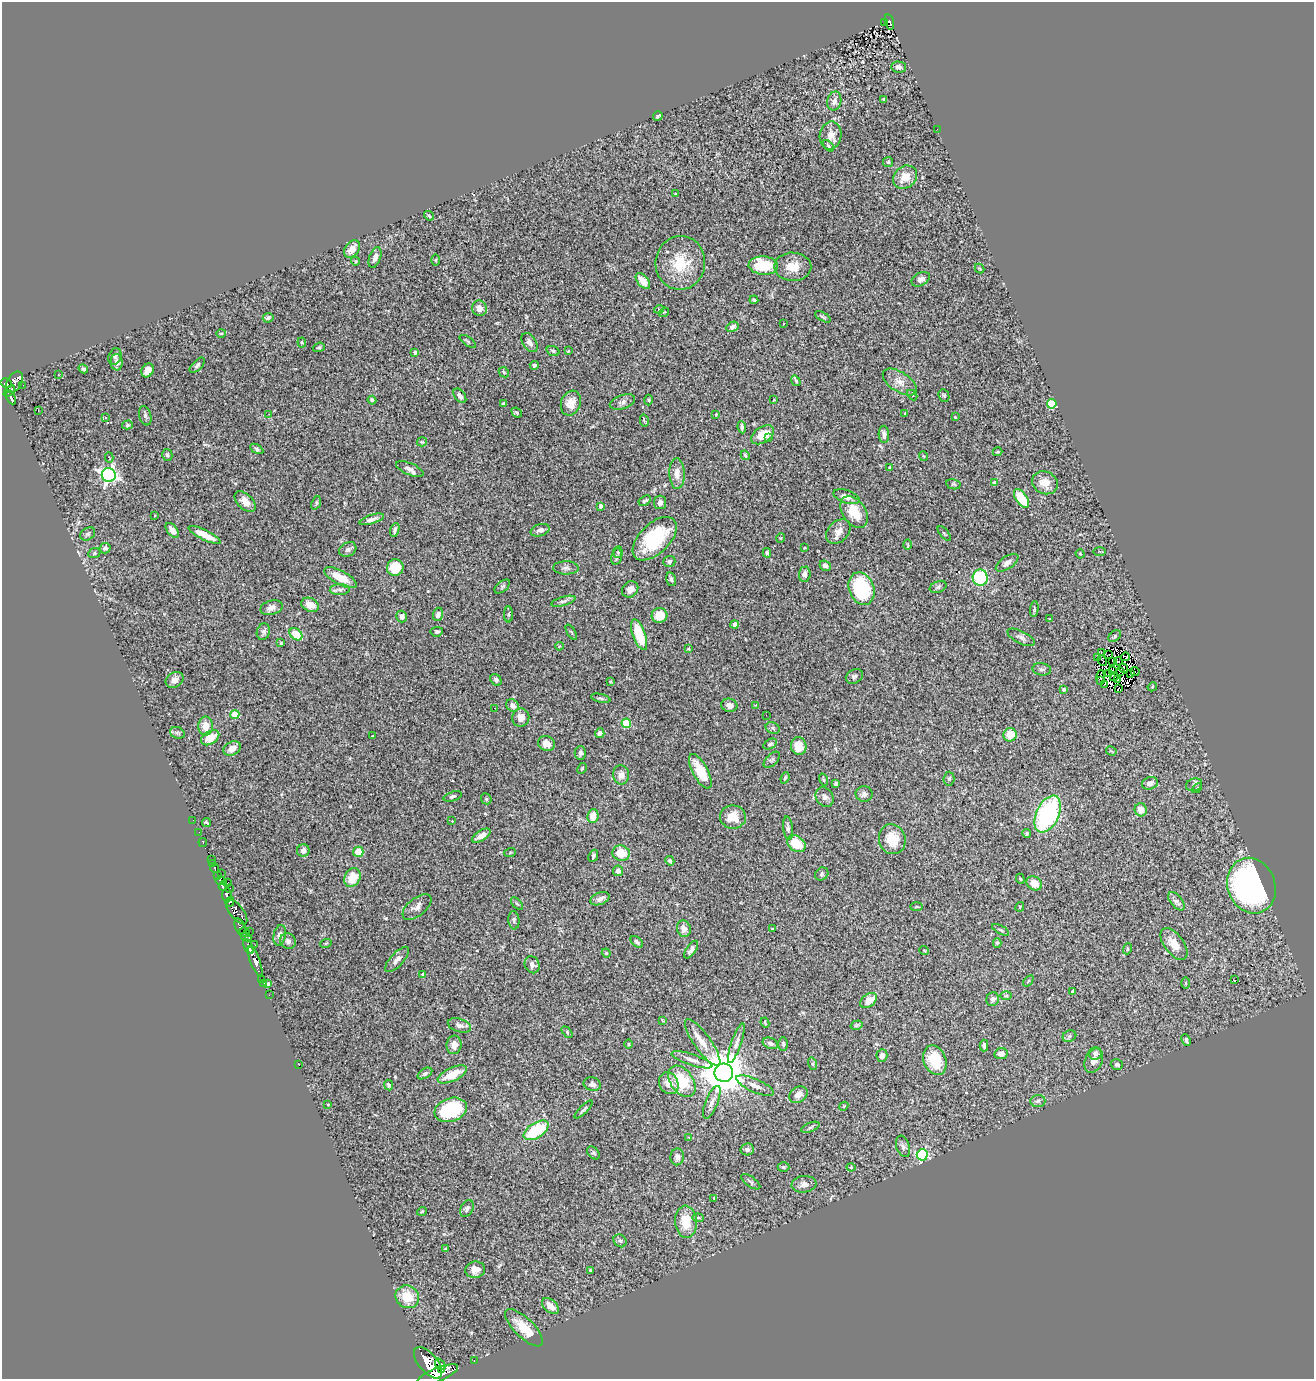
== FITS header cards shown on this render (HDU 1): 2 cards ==
NAXIS1  =                 1312
NAXIS2  =                 1377

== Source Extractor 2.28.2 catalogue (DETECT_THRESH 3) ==
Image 1312 x 1377 px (HDU 1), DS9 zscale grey, 1 PNG px = 1 image px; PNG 1316 x 1381 px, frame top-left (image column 1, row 1377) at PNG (2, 2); each listed source drawn as its Kron ellipse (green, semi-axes under 4 px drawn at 4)
Background 0.995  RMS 0.074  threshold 0.222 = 3 sigma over >= 5 px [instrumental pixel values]
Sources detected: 373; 8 with non-positive FLUX_AUTO (blend fragments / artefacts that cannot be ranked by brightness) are neither listed nor drawn; the other 365 listed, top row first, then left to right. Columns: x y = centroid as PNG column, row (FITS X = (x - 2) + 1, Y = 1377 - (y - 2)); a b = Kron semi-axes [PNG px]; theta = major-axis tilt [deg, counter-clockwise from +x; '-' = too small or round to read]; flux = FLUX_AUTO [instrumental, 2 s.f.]
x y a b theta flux
889 22 8 4 -74 120
884 23 3 2 - 9
898 67 7 5 -1 18
884 99 3 3 - 4.9
834 101 9 7 78 29
658 116 5 3 - 7
937 129 2 2 - 3.5
830 135 14 11 79 44
828 146 7 4 -47 7.9
888 162 5 5 - 7.2
905 177 13 10 42 66
676 193 4 2 - 4
429 216 5 3 - 6.7
352 249 9 7 49 46
375 257 11 5 70 24
435 260 5 3 - 5.1
355 261 4 4 - 6.9
680 263 27 25 84 180
763 265 15 9 -4 210
793 267 18 14 -1 86
979 268 5 3 - 5.2
921 279 10 6 29 22
643 281 9 5 -51 48
754 300 4 3 - 8
479 308 8 7 - 30
659 309 5 3 - 4.1
664 312 5 4 - 5.1
823 317 8 3 -29 8
268 318 5 4 - 11
784 324 3 2 - 4.2
732 327 6 4 28 15
221 333 5 3 - 4.4
468 341 9 2 -35 6.1
302 343 5 3 - 5.3
530 343 10 6 -56 24
319 347 6 4 20 8.4
553 351 6 5 - 9.9
568 351 4 3 - 3.7
415 352 4 3 - 16
115 356 8 6 70 15
117 362 8 6 -87 23
197 365 9 4 45 12
534 365 4 4 - 13
83 369 5 4 - 9.9
148 370 7 5 60 36
504 372 6 4 -46 6.2
59 375 3 2 - 6.7
796 381 6 4 -55 7.2
14 382 11 7 61 510
900 382 19 9 -33 48
6 383 5 5 - 520
23 385 2 2 - 9
9 391 7 3 46 180
912 395 6 3 -43 4.8
460 396 8 5 -52 15
944 396 6 5 - 9
11 397 7 3 -64 230
372 400 4 3 - 9.1
649 400 5 3 - 5.2
774 400 3 2 - 3.6
622 402 13 7 19 21
571 403 13 9 69 48
503 404 3 3 - 11
1052 404 5 5 - 330
38 411 3 2 - 14
517 413 5 4 - 9.1
905 413 3 2 - 4.7
269 414 4 3 - 5.1
716 414 3 2 - 3.4
145 416 10 6 -73 15
955 417 3 2 - 3.9
105 418 3 3 - 6.9
644 420 6 2 -77 5.9
127 425 5 4 - 7
742 427 6 4 -82 14
884 434 8 5 -87 19
763 435 12 8 33 83
768 438 3 2 - 9.5
422 442 5 4 - 5.5
257 449 7 4 -30 9.4
998 452 5 3 - 5.3
167 455 6 5 - 13
745 455 5 4 - 6.8
923 456 5 3 - 4.2
109 457 5 3 - 9.1
890 467 4 3 - 6.6
410 469 15 6 -23 23
677 474 15 7 -89 43
109 475 7 7 - 1600
995 483 4 4 - 27
1045 483 13 11 -25 65
953 484 7 5 -12 7.3
846 497 13 6 -18 37
1021 498 10 5 -54 160
645 501 7 4 33 10
245 502 12 7 -43 38
660 502 7 6 - 19
316 503 7 4 71 8.6
601 506 4 3 - 23
854 512 18 11 -57 110
154 515 3 2 - 4.1
372 519 13 4 17 21
172 530 8 5 -51 31
395 530 7 3 74 13
540 530 9 6 17 19
838 531 14 10 46 40
944 533 9 3 -50 5.5
88 534 8 6 33 11
205 535 18 5 -26 65
781 538 5 3 - 4.2
655 539 27 15 44 330
908 545 5 2 - 4.6
105 548 5 5 - 16
805 548 4 3 - 4.5
348 549 9 6 30 16
1100 551 6 3 1 5.1
618 552 6 4 85 6.8
94 553 6 5 - 8.2
767 553 5 3 - 7.5
1080 554 5 4 - 6
616 557 8 5 76 11
669 561 6 5 - 9.9
1007 563 13 6 34 24
825 566 6 5 - 18
395 567 8 8 - 120
566 568 13 6 -1 18
805 574 7 6 - 21
340 578 18 7 -28 81
980 578 8 7 - 350
671 579 7 4 -75 13
502 586 9 5 40 9.3
938 587 9 5 23 12
630 589 9 7 42 30
862 589 17 12 -69 390
340 590 10 5 3 15
563 601 12 4 16 14
310 605 9 6 -24 51
271 608 11 7 15 27
1034 609 8 4 84 8.4
438 614 6 5 - 19
509 614 8 4 -89 8
659 615 8 7 - 94
402 617 6 5 - 20
1050 619 3 2 - 3.2
735 625 4 3 - 16
263 632 8 6 72 15
437 632 6 5 - 8.9
571 632 8 3 -58 6.4
296 634 7 5 -42 110
639 635 16 6 -70 170
1115 636 7 4 38 8.3
1021 637 15 6 -27 20
281 643 3 3 - 5
559 646 4 3 - 5.7
689 649 4 3 - 6
1101 652 3 2 - 6.3
1109 655 2 2 - 5.5
1098 657 4 2 - 14
1125 657 4 3 - 1.8
1102 660 5 2 - 10
1113 661 3 2 - 1.9
1118 661 4 2 - 1.5
1124 668 5 3 - 4.9
1042 669 9 6 -8 14
1112 670 2 2 - 2.2
1120 671 4 2 - 7.4
1135 672 5 2 - 2.8
1109 673 2 2 - 5.7
1130 673 2 2 - 3.5
854 676 9 6 31 13
1114 676 5 3 - 4
1100 678 7 3 87 1.7
174 680 9 7 33 33
496 680 6 5 - 11
1101 680 3 2 - 5.9
1118 680 3 2 - 5.1
610 682 4 2 - 3.8
1105 684 2 2 - 3.6
1152 687 5 3 - 5
1064 689 3 3 - 9.6
1119 689 4 3 - 0.79
601 698 10 4 -13 9.6
512 705 7 5 -46 22
729 705 8 6 -14 32
756 705 3 3 - 3.9
495 708 2 2 - 2.8
235 715 4 4 - 150
766 715 2 2 - 8.6
521 718 9 8 - 41
626 723 5 4 - 230
206 726 9 7 89 63
773 728 7 5 -24 11
177 733 7 5 -20 9.8
600 733 5 4 - 21
1010 735 7 6 - 83
373 736 3 2 - 5.8
210 738 10 6 31 80
547 744 8 7 - 39
770 744 7 4 30 8.8
799 746 9 7 -76 71
232 748 9 6 29 36
1111 751 6 3 -32 4.9
580 753 7 6 - 13
772 760 10 5 45 11
582 768 6 4 62 6
700 771 19 7 -62 130
621 775 9 8 - 34
785 778 6 3 68 8.2
949 779 7 5 86 10
823 780 6 3 -71 5.4
1150 783 8 6 15 26
836 784 4 3 - 9.7
1194 785 8 6 21 13
1197 788 6 3 43 6
864 794 8 8 - 19
453 796 9 5 18 12
825 797 10 8 -57 23
486 799 6 5 - 7.2
1141 810 6 6 - 49
1048 814 20 11 65 660
593 816 7 5 83 63
733 817 13 11 0 70
193 820 2 2 - 6.9
452 821 3 2 - 18
206 822 4 2 - 7.1
788 828 12 5 -83 14
199 832 2 2 - 12
1027 834 4 4 - 7.9
481 836 10 5 32 41
892 839 15 13 -73 100
203 842 4 3 - 18
796 844 10 7 -39 120
303 850 6 6 - 25
358 852 5 5 - 77
510 853 6 4 20 4.5
621 853 9 7 -17 85
593 856 6 4 67 9.5
212 860 3 3 - 340
670 861 5 4 - 8.1
212 863 3 2 - 34
215 868 4 3 - 160
618 871 5 5 - 22
221 873 2 2 - 4.3
822 874 7 6 - 10
218 875 3 3 - 280
352 878 10 7 63 94
1020 879 5 4 - 6
220 881 5 3 - 300
228 882 3 2 - 5.2
1034 883 8 6 -28 57
223 886 5 3 - 780
1251 886 28 23 -69 1600
229 888 3 3 - 69
227 895 7 4 89 800
600 899 10 6 20 26
1176 901 11 6 -52 23
230 902 5 4 - 360
517 904 7 3 -48 8.3
417 907 17 8 39 31
916 907 6 3 0 4.7
1020 907 5 3 - 4.4
236 911 15 6 -53 190
514 920 9 5 -85 11
240 926 8 5 -66 750
684 929 8 7 - 27
772 929 3 2 - 3.6
1001 930 9 3 -29 6.5
249 931 3 2 - 71
244 932 6 5 - 320
280 935 10 6 78 21
246 937 5 3 - 270
288 941 8 7 - 18
637 942 7 4 -39 12
326 943 6 3 18 5.4
997 943 4 4 - 6.2
1174 944 18 9 -54 67
255 945 2 2 - 24
248 946 8 3 -64 870
1127 949 5 3 - 4.9
251 950 4 3 - 650
691 950 10 4 55 25
924 950 5 3 - 4.1
606 953 4 4 - 5.3
397 959 16 6 48 29
255 961 16 5 -69 1500
532 965 9 7 -66 18
423 974 3 3 - 10
262 979 3 2 - 23
1235 980 3 2 - 24
1028 981 6 3 53 5.5
263 983 4 3 - 36
1186 983 5 3 - 5.7
268 984 3 3 - 150
1072 991 3 2 - 4.1
269 995 2 2 - 5.9
1006 996 6 4 1 7.5
993 999 7 6 - 21
869 1000 9 6 38 64
662 1020 4 2 - 4
765 1023 5 3 - 5.6
459 1025 12 6 -18 19
857 1025 6 4 17 7.9
567 1032 6 4 -48 7
1069 1036 7 5 23 9.1
1186 1040 6 3 -66 11
703 1042 28 8 -54 70
736 1043 21 5 71 29
770 1043 8 5 -22 17
628 1044 4 3 - 3.7
783 1044 7 4 -90 7.7
454 1045 9 7 83 36
984 1046 6 3 -89 12
1095 1053 6 6 - 15
1001 1054 7 5 10 28
882 1055 6 5 - 26
692 1060 21 5 -18 33
935 1060 15 11 -68 180
1094 1061 12 8 67 33
813 1064 6 4 -72 6.9
1117 1064 6 5 - 9.6
299 1065 2 2 - 55
425 1073 8 4 32 13
724 1073 9 9 - 19000
452 1074 15 6 25 110
682 1081 17 11 -55 200
669 1083 11 9 -61 60
592 1084 8 6 -15 15
388 1085 5 4 - 8.7
755 1086 20 6 -24 33
798 1095 10 7 33 36
1038 1101 7 6 - 13
712 1102 17 6 67 28
328 1104 4 2 - 3.4
844 1106 4 3 - 4.5
451 1110 16 11 19 360
584 1110 12 3 45 10
810 1127 10 4 22 11
536 1130 14 7 32 270
689 1137 4 4 - 4.2
903 1146 11 6 -72 20
747 1149 6 6 - 16
593 1153 7 5 -50 8.6
922 1155 5 5 - 680
677 1157 8 7 - 21
783 1167 6 5 - 7.5
851 1167 4 4 - 5.6
751 1182 11 5 -36 12
804 1184 12 8 6 28
714 1199 4 2 - 3.9
467 1208 9 6 61 14
422 1211 5 3 - 4.5
698 1218 6 4 -7 7.9
686 1222 16 11 -85 120
620 1241 7 6 - 10
445 1249 4 3 - 7.4
475 1270 10 8 8 36
590 1270 3 3 - 7.1
407 1297 12 11 - 110
550 1306 10 6 -42 47
524 1328 25 9 -45 100
474 1361 3 2 - 28
428 1363 19 9 -50 4900
440 1364 6 3 -51 530
441 1369 4 2 - 410
437 1375 22 6 22 5800
At the frame edge (FLAGS 8, measured only in part): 1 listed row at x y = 437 1375
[8 non-positive-flux detections neither listed nor drawn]